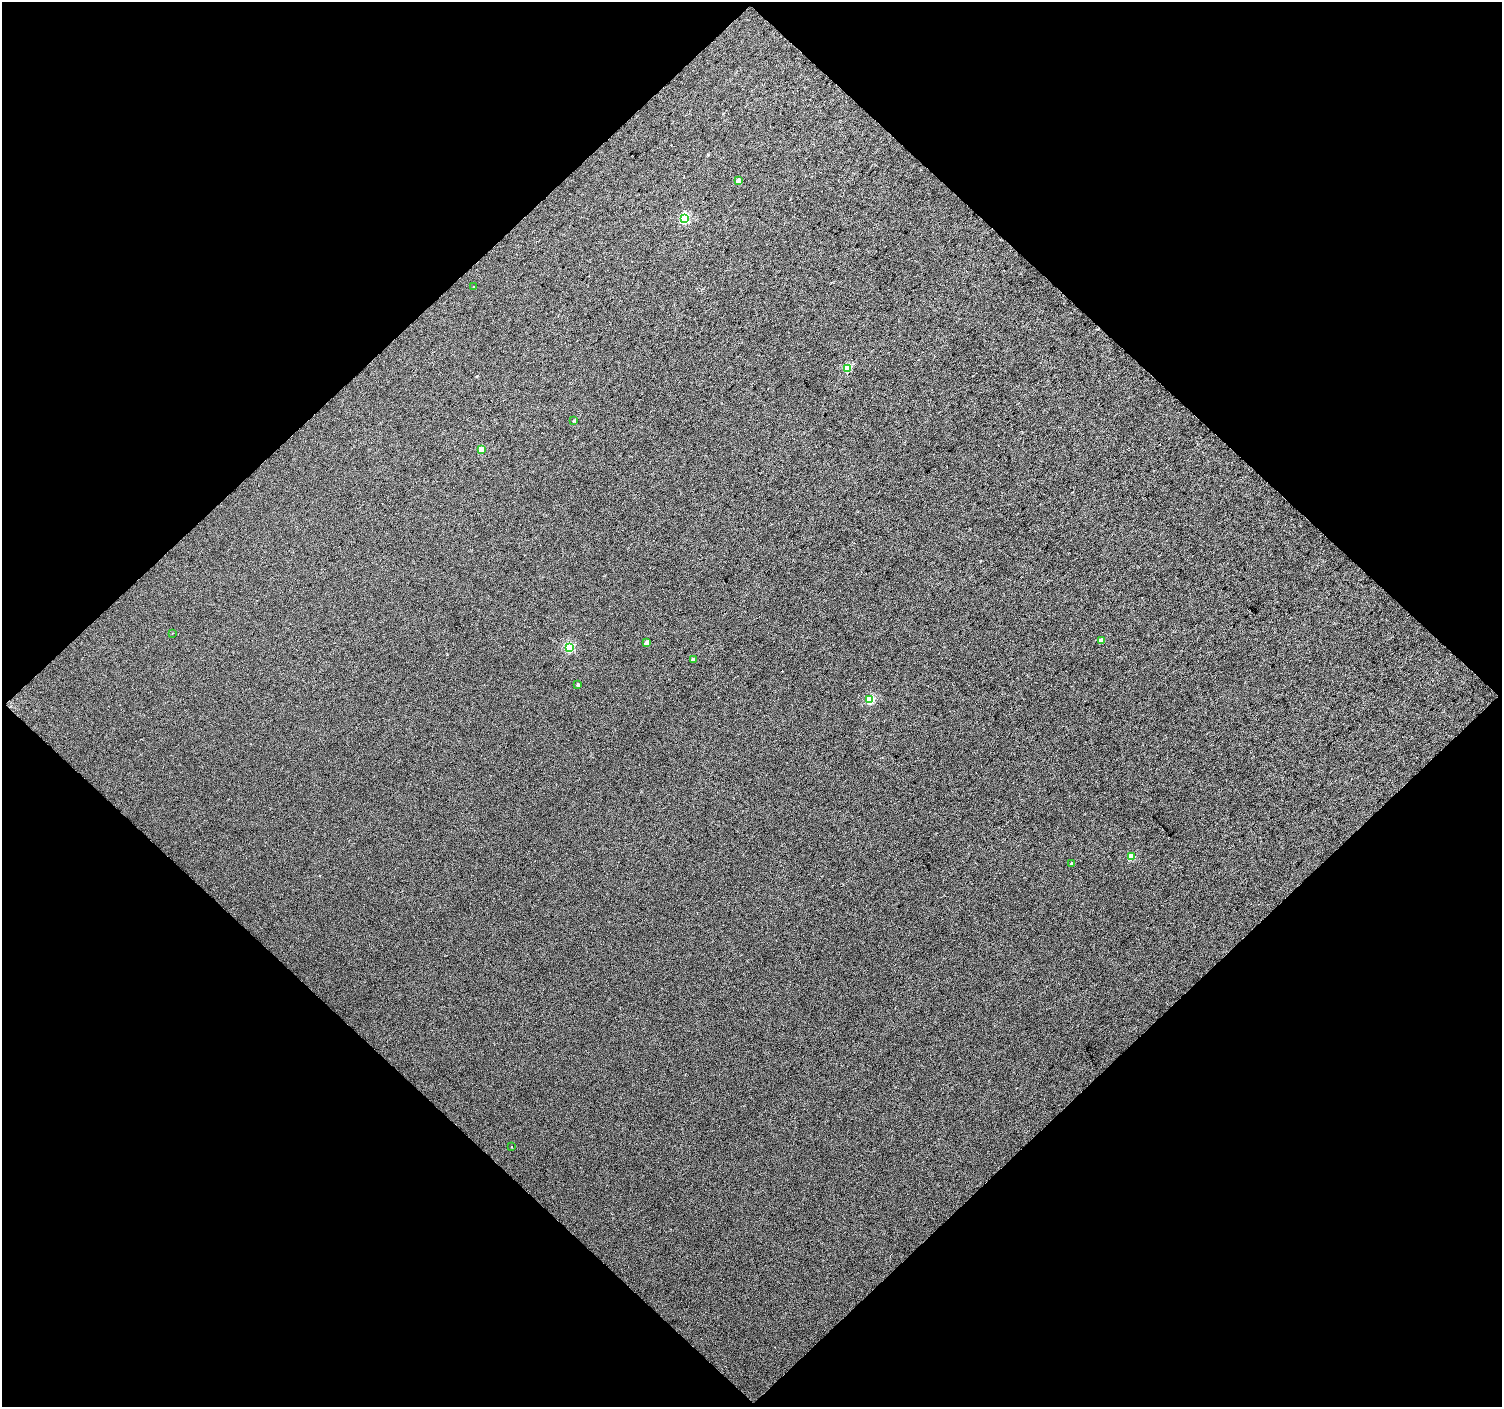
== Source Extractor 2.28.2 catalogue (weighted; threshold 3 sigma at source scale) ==
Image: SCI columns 1-3000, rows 86-2894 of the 3003 x 2999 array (HDU 1 of 3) = the unmasked area's bounding box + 8 px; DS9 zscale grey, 2 x 2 block average (1 PNG px = mean of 2 x 2 image px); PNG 1504 x 1409 px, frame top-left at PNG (2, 2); each listed source drawn as its Kron ellipse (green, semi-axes under 4 px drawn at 4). Shown black and unused: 50% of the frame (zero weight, under 3 of 4 exposures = <1% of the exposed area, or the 3 px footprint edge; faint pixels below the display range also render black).
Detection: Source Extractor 2.28.2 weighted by HDU 2 'WHT'. Background 0.0422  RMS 0.011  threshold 0.0501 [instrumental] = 3 sigma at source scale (4.5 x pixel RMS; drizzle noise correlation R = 1.50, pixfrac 1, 0.0396/0.0396 arcsec/px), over >= 5 px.
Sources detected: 16; all 16 listed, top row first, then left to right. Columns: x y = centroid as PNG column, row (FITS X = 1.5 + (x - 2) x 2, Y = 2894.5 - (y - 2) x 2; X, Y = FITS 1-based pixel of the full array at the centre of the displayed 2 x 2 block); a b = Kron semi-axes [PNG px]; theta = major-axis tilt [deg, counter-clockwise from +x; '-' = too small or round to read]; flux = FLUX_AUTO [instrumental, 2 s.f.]
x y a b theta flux
738 181 3 3 - 15
684 218 4 3 - 190
473 287 3 2 - 2.3
847 368 3 3 - 87
574 421 3 3 - 3
481 449 3 3 - 28
172 633 2 2 - 1.2
1101 640 4 3 - 11
647 643 3 3 - 17
569 647 3 3 - 150
693 660 3 2 - 7
578 685 3 3 - 4.5
870 700 3 3 - 120
1131 857 3 3 - 55
1071 863 3 3 - 2.8
511 1147 2 2 - 1.1